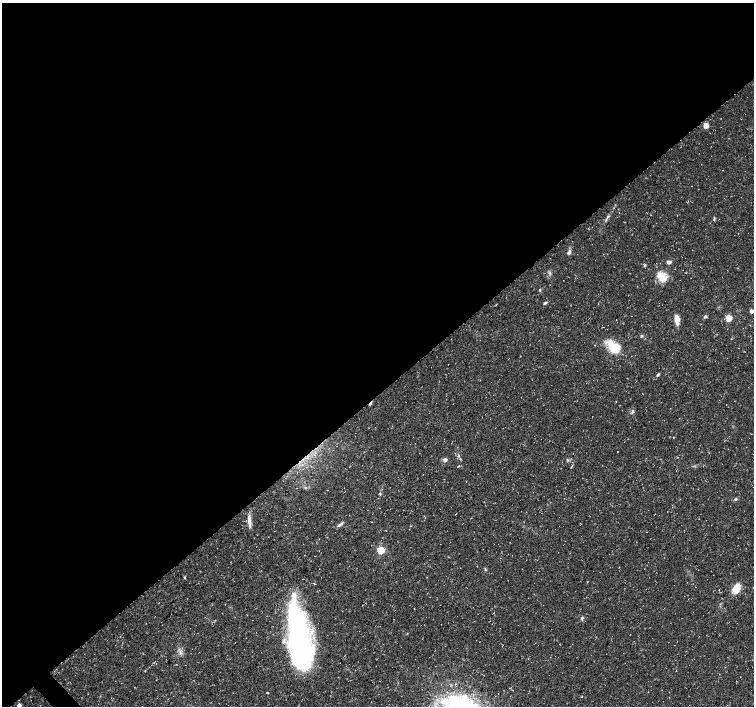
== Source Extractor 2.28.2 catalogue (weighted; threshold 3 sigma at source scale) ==
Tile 2 of 4 x 4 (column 2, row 1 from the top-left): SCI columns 1508-3011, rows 4433-5839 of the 6018 x 5987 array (HDU 1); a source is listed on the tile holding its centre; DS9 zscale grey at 2 x 2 block average (1 PNG px = mean of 2 x 2 image px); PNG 756 x 708 px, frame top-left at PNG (2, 3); no overlay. Shown black and unused: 56% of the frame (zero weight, under 3 of 5 exposures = <1% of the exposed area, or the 3 px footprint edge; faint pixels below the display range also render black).
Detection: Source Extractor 2.28.2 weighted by HDU 2 'WHT'; one run over the whole footprint, this tile lists its part. Background 0.0226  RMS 0.0035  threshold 0.0157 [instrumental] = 3 sigma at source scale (4.5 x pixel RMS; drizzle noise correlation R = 1.50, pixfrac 1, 0.0396/0.0396 arcsec/px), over >= 5 px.
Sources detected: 34; all 34 listed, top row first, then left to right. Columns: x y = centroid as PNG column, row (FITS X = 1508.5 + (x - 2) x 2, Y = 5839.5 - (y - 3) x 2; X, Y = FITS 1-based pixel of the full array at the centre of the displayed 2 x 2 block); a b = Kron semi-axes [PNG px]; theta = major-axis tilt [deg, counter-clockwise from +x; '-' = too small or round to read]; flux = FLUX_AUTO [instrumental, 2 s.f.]
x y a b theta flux
706 125 3 3 - 14
608 216 4 2 - 0.92
714 219 5 3 - 0.88
569 252 6 4 58 1.9
669 262 5 4 - 2.4
644 266 3 3 - 0.87
662 277 16 10 -36 11
540 290 4 2 - 0.77
545 303 4 3 - 1.2
751 311 3 2 - 5.6
705 316 5 3 - 1.4
729 318 3 3 - 27
677 319 10 5 -78 7.1
641 336 3 3 - 0.96
614 347 17 12 -42 19
658 375 4 3 - 1.2
370 404 5 2 - 1.5
633 412 5 3 - 1.3
673 437 2 2 - 0.3
445 460 5 4 - 2.5
458 466 4 2 - 0.49
380 494 4 3 - 0.79
735 499 4 3 - 1
249 521 17 4 -86 5.3
340 525 7 4 24 1.8
381 550 3 3 - 44
485 569 4 3 - 0.82
184 577 3 3 - 0.67
736 589 13 8 75 8.9
582 618 5 3 - 1.2
299 638 64 19 -81 240
180 653 4 2 - 0.84
267 693 4 2 - 0.49
19 705 3 2 - 6.3
Overlapping masked pixels (flux is a lower limit): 1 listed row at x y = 370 404
Isophote crosses this tile's border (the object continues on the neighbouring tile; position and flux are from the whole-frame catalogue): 1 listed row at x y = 19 705